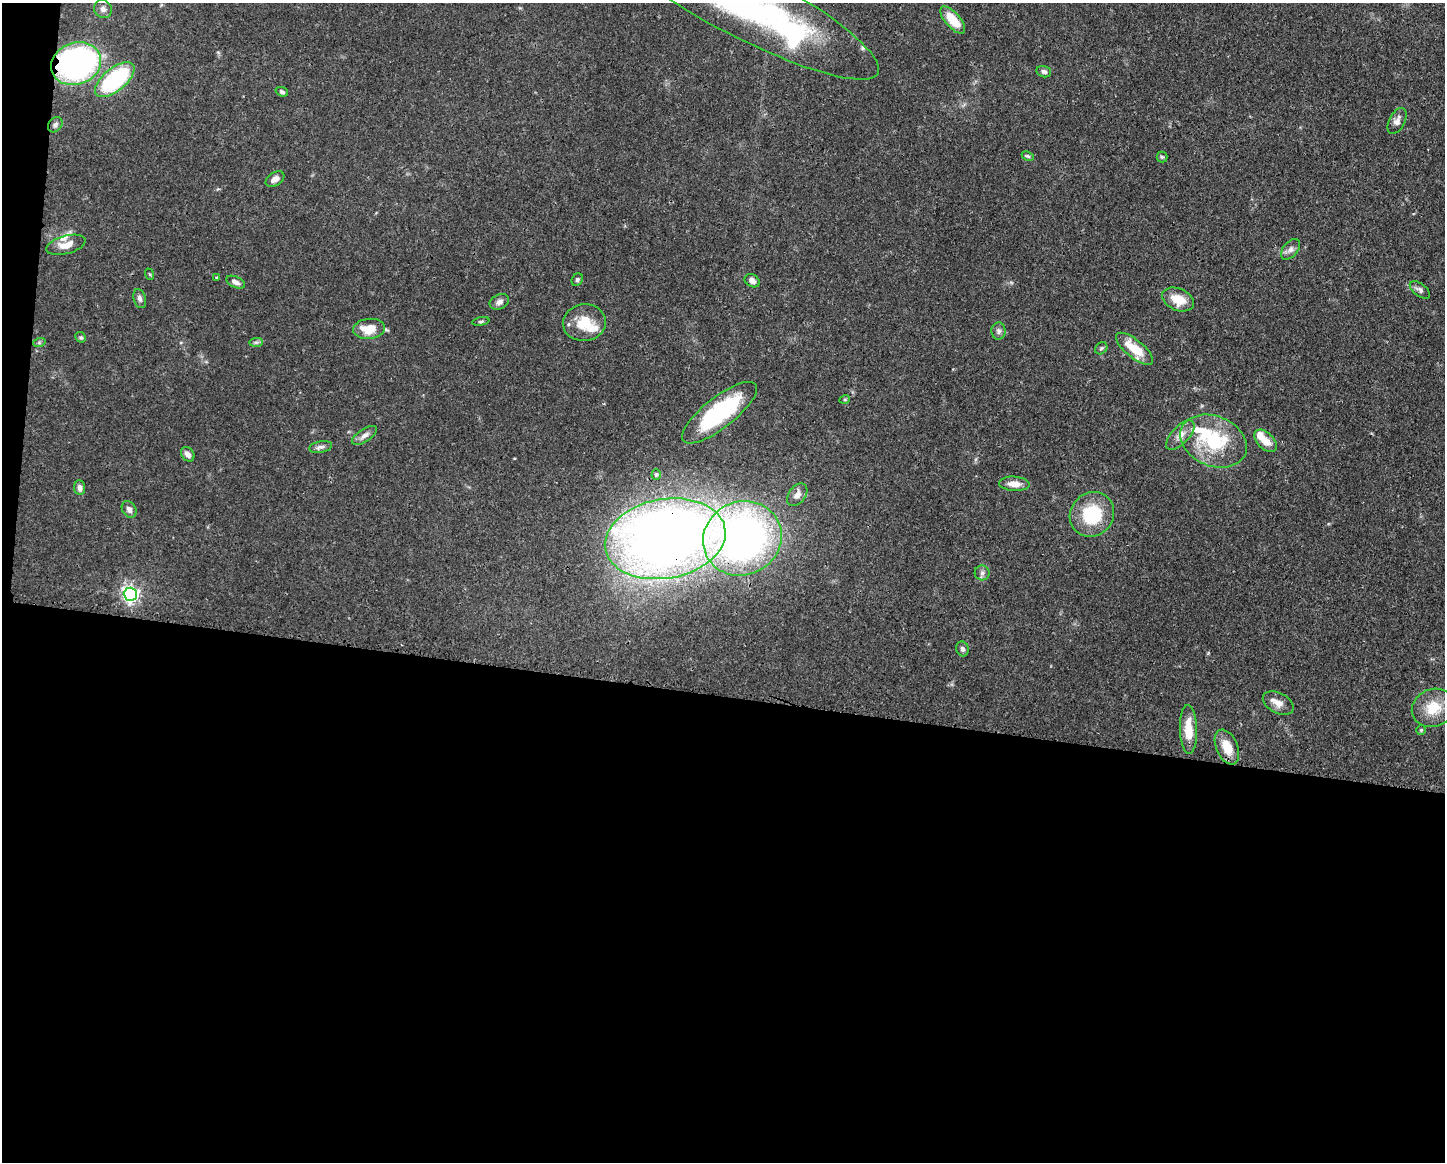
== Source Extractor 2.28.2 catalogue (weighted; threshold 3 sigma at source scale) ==
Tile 10 of 3 x 4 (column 1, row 4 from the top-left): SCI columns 114-1556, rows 6-1165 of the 4668 x 4652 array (HDU 1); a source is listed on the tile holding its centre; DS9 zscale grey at full resolution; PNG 1447 x 1164 px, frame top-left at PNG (2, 3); each listed source drawn as its Kron ellipse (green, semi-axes under 4 px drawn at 4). Shown black and unused: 41% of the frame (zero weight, under 3 of 4 exposures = <1% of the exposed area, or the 3 px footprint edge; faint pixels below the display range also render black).
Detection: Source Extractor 2.28.2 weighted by HDU 2 'WHT'; one run over the whole footprint, this tile lists its part. Background 0.0443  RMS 0.0029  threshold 0.0129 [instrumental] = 3 sigma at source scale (4.5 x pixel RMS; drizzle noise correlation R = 1.50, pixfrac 1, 0.05/0.05 arcsec/px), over >= 5 px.
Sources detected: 63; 1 inside a brighter object's white glare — neither listed nor drawn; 6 inside a brighter listed object's ellipse — not listed separately; the other 56 listed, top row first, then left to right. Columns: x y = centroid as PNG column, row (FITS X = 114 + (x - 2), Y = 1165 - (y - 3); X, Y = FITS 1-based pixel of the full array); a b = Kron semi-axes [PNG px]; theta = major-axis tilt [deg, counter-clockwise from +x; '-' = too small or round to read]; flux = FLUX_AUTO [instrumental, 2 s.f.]
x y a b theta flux
743 3 152 33 -27 120
103 9 9 8 - 1.3
953 20 17 7 -49 6.5
76 64 25 21 20 68
1044 72 7 5 -13 0.97
115 80 24 11 39 31
282 92 6 4 -20 0.69
1397 121 14 8 63 1.7
55 125 8 6 48 0.91
1028 156 6 4 -26 0.48
1162 157 5 5 - 0.47
275 179 10 6 31 1.7
66 245 20 9 15 3.6
1290 249 12 7 51 1.3
149 274 6 3 -70 0.31
217 278 4 3 - 0.35
577 280 6 5 - 0.54
752 281 8 6 -33 1.7
236 282 10 5 -23 1.2
1420 290 12 6 -38 1
140 299 10 6 -73 0.99
1178 299 17 11 -23 5.5
499 302 10 7 23 1.2
481 321 8 4 10 0.51
584 323 21 18 6 7.5
369 329 16 10 6 6.1
999 331 8 7 - 1
81 337 6 4 -40 0.48
256 342 7 4 1 0.6
39 343 6 4 19 0.42
1101 348 7 5 45 0.53
1134 349 23 9 -39 7.7
845 399 5 3 - 0.35
719 413 46 15 38 28
364 435 14 6 34 1.6
1180 435 18 9 46 2.7
1214 441 34 25 -22 19
1265 441 13 8 -45 4
321 447 12 5 9 0.96
188 454 8 6 -52 1.6
656 474 5 4 - 0.42
1014 484 15 7 -3 2.9
80 488 7 5 -86 1.2
797 495 13 8 53 1.9
129 509 9 6 -59 1.3
1092 514 23 21 48 14
742 538 40 36 27 150
665 539 61 40 10 350
982 573 7 7 - 0.97
130 594 6 6 - 100
962 649 7 6 - 0.81
1278 703 16 10 -29 2.5
1433 708 22 18 24 8.1
1188 729 24 8 -88 6.2
1421 730 5 5 - 0.4
1227 747 18 10 -67 5.4
Overlapping masked pixels (flux is a lower limit): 3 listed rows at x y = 76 64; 742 538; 665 539
Isophote crosses this tile's border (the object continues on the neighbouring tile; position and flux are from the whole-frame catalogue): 1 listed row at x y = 743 3